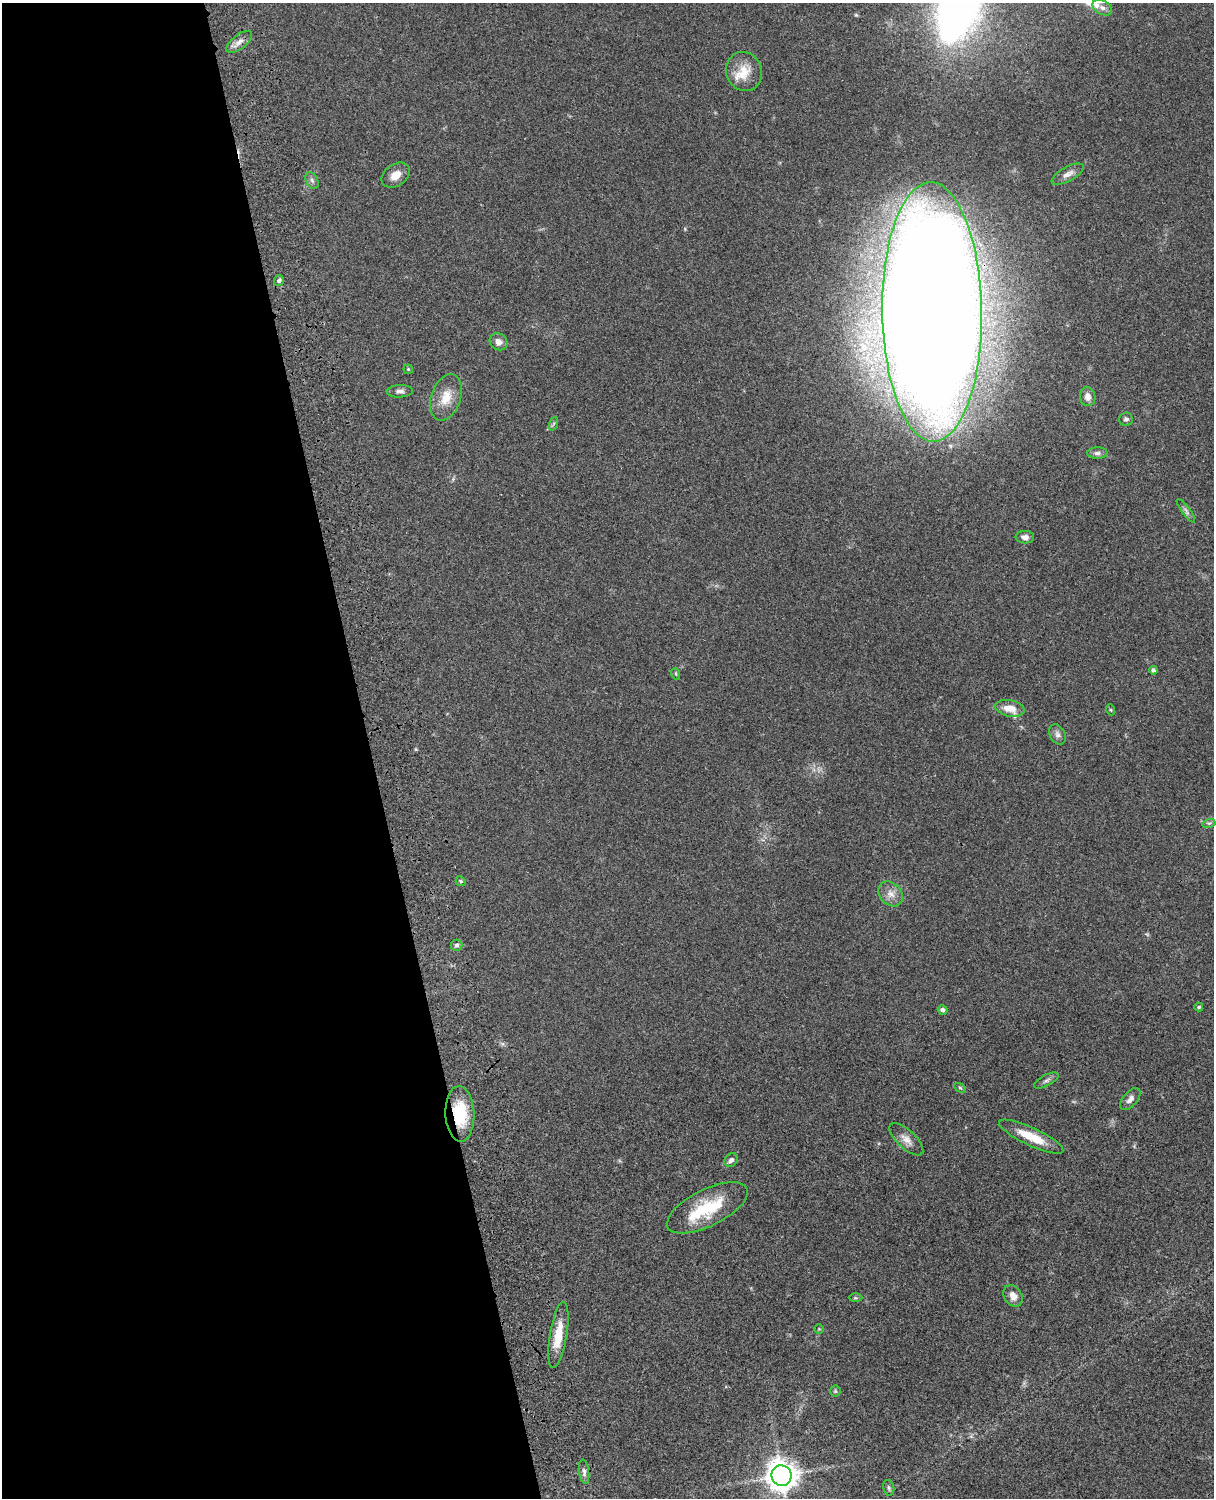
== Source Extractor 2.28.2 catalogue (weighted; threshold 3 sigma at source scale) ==
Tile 5 of 4 x 3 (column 1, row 2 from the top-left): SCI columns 121-1332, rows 1773-3268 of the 5087 x 4927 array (HDU 1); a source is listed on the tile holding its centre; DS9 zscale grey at full resolution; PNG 1216 x 1500 px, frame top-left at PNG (2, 3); each listed source drawn as its Kron ellipse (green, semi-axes under 4 px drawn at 4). Shown black and unused: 31% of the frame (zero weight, under 3 of 4 exposures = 6% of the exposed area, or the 3 px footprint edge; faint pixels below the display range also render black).
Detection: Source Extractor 2.28.2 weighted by HDU 2 'WHT'; one run over the whole footprint, this tile lists its part. Background 0.0768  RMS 0.0057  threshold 0.0259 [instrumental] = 3 sigma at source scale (4.5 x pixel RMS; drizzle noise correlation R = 1.50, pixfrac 1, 0.05/0.05 arcsec/px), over >= 5 px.
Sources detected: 48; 1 too faint to see at this stretch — neither listed nor drawn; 2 inside a brighter listed object's ellipse — not listed separately; the other 45 listed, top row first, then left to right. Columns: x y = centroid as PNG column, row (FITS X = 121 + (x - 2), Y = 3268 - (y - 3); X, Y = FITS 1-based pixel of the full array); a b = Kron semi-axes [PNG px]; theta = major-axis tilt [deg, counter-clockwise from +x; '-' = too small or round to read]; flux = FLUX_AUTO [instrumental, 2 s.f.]
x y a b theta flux
1102 8 10 7 -29 2.5
239 42 15 7 38 3.5
744 71 20 18 -70 11
1068 174 18 7 28 3.6
396 175 15 11 35 6
312 180 9 5 -62 1.5
279 280 5 5 - 1.2
932 312 130 50 -89 3000
498 342 9 8 - 3.3
408 369 4 4 - 0.64
400 391 13 6 3 2.3
446 397 24 14 70 10
1088 397 9 7 -79 3.7
1126 419 7 6 - 1.5
553 424 7 4 70 0.87
1097 453 10 5 0 2
1186 511 14 4 -53 1.6
1025 537 9 6 -1 2.6
1153 670 4 4 - 1.6
676 674 6 3 -72 0.57
1010 708 15 8 -11 7.1
1111 710 5 3 - 0.55
1057 734 10 7 -62 2.4
1209 823 6 4 17 0.93
461 881 5 4 - 0.86
891 894 14 10 -47 4.7
456 945 6 5 - 1.3
1199 1007 4 4 - 0.9
943 1010 5 4 - 1.8
1046 1080 13 5 28 1.8
960 1088 6 4 -29 0.8
1130 1099 13 7 50 3.2
460 1114 28 14 -88 23
1031 1137 35 9 -25 13
906 1139 21 9 -43 4.8
731 1160 7 6 - 1.9
707 1208 44 18 26 29
1013 1296 11 8 -58 4.3
855 1298 7 3 0 0.72
819 1329 5 5 - 0.68
558 1335 33 8 81 13
835 1391 5 5 - 0.82
584 1472 12 5 -83 1.9
782 1476 10 10 - 750
889 1488 8 5 -78 1.1
Overlapping masked pixels (flux is a lower limit): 1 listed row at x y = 460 1114